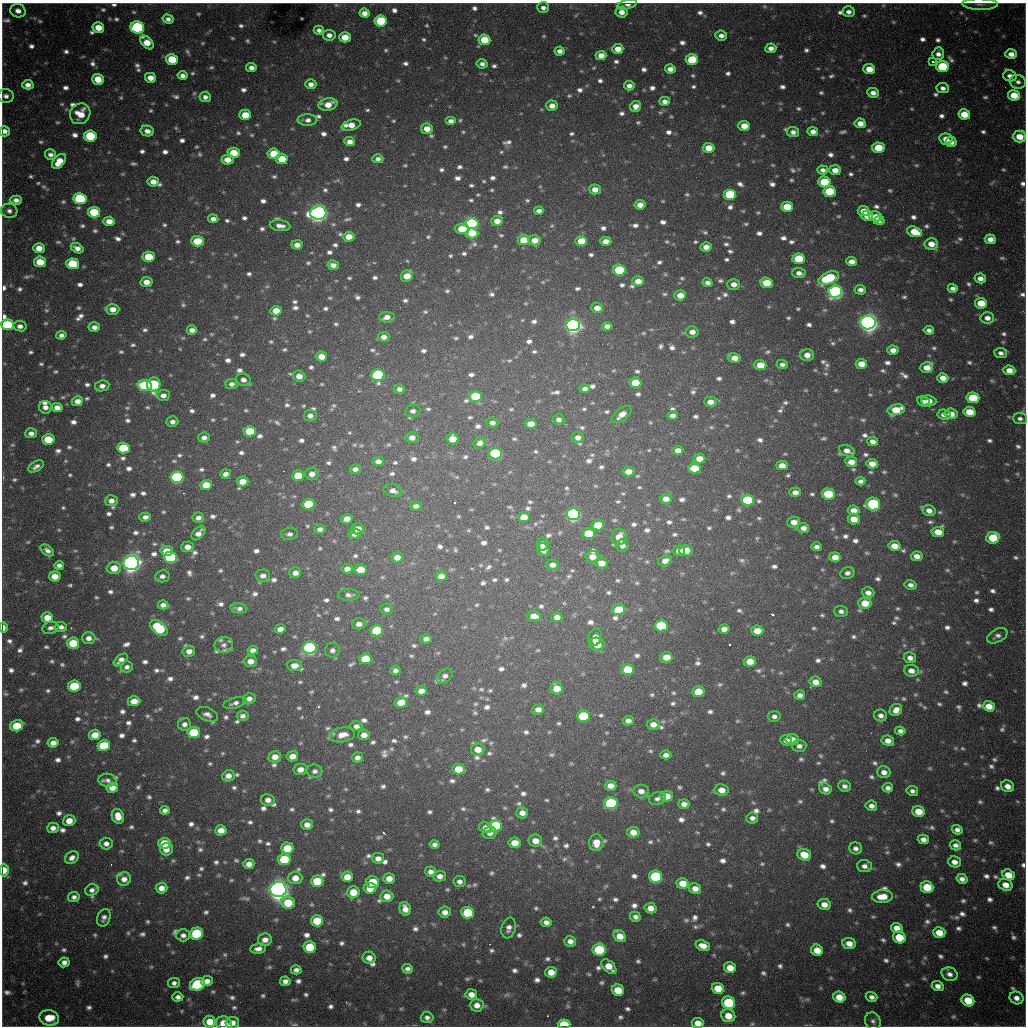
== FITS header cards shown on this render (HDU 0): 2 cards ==
NAXIS1  =                 1024 / length of data axis 1
NAXIS2  =                 1024 / length of data axis 2

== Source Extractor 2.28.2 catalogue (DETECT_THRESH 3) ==
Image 1024 x 1024 px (HDU 0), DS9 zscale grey, 1 PNG px = 1 image px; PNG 1028 x 1028 px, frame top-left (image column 1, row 1024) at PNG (2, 3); each listed source drawn as its Kron ellipse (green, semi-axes under 4 px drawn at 4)
Background 1100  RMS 27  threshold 80.1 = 3 sigma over >= 5 px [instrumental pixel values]
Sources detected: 1385; of the 1385, the 500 brightest by FLUX_AUTO listed and drawn (885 fainter detections omitted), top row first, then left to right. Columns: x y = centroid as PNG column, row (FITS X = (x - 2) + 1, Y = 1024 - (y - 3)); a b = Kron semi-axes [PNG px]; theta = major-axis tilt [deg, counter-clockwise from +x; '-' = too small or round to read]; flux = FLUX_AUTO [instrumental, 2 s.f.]
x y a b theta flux
980 4 17 5 -1 9.1e+03
627 5 10 4 14 8.9e+03
543 8 6 5 - 8.2e+03
18 11 8 6 -20 1.2e+04
621 12 6 5 - 1.5e+04
848 12 6 5 - 8.9e+03
364 13 5 4 - 1.3e+04
168 19 5 4 - 7.3e+03
381 21 6 5 - 1.1e+05
98 27 6 5 - 3.0e+04
137 27 7 6 - 3.1e+05
319 30 5 4 - 7.3e+03
329 35 6 5 - 1.1e+04
721 36 6 5 - 9.4e+03
345 37 6 5 - 3.1e+04
484 40 6 5 - 5.3e+04
147 43 8 5 -46 3.1e+04
771 48 5 4 - 1.1e+04
618 49 5 5 - 2.1e+04
559 51 5 4 - 9.5e+03
938 54 6 5 - 1.0e+04
1011 54 6 5 - 1.3e+04
601 55 5 4 - 1.7e+04
172 59 6 5 - 6.5e+04
692 60 6 5 - 9.0e+04
933 62 3 3 - 8.6e+03
482 64 5 4 - 7.6e+03
942 66 6 5 - 1.1e+05
251 68 5 4 - 9.6e+03
670 69 5 4 - 1.2e+04
869 69 6 5 - 2.7e+04
182 75 5 4 - 8.4e+03
1010 76 7 5 -13 9.9e+03
150 78 5 5 - 1.8e+04
98 79 6 5 - 3.5e+04
1018 82 8 7 - 7.8e+03
311 84 5 5 - 1.1e+04
28 85 5 4 - 1.1e+04
629 86 5 4 - 1.1e+04
943 88 6 5 - 8.0e+03
873 93 6 5 - 1.1e+04
1014 95 6 5 - 3.5e+04
6 96 8 7 - 8.5e+03
205 97 5 5 - 8.3e+03
665 101 5 4 - 9.6e+03
328 104 9 6 13 2.6e+04
552 106 6 5 - 1.4e+04
635 106 6 5 - 1.5e+04
80 114 11 10 - 3.3e+04
964 114 6 5 - 3.5e+04
245 115 6 5 - 3.6e+04
307 120 10 5 0 9.5e+03
451 121 5 4 - 9.4e+03
860 123 5 5 - 1.7e+04
351 125 10 5 15 2.0e+04
744 126 6 5 - 2.4e+04
427 129 6 5 - 2.1e+04
4 131 5 5 - 1.1e+04
147 131 7 5 -13 1.2e+04
813 131 5 4 - 1.0e+04
793 132 6 5 - 8.7e+03
90 136 6 5 - 1.2e+05
1019 136 6 6 - 3.1e+04
946 139 6 5 - 1.9e+04
350 142 5 4 - 1.2e+04
951 142 6 5 - 1.1e+04
709 148 6 5 - 3.1e+04
878 148 6 5 - 5.6e+04
234 153 6 5 - 5.1e+04
274 154 6 5 - 5.5e+04
50 155 5 5 - 8.1e+03
282 159 6 5 - 4.8e+04
378 159 5 4 - 7.2e+03
228 160 6 5 - 2.1e+04
59 162 8 5 50 2.9e+04
823 170 5 4 - 8.4e+03
835 170 5 5 - 1.7e+04
153 182 6 5 - 1.6e+04
824 182 6 5 - 7.6e+04
595 189 6 5 - 1.7e+04
830 191 6 5 - 9.6e+04
730 194 6 5 - 1.5e+05
80 199 6 5 - 1.9e+05
16 200 6 4 -3 9.1e+03
640 205 5 5 - 1.5e+04
787 207 6 5 - 4.4e+04
9 211 8 7 - 8.8e+03
539 211 5 4 - 8.5e+03
864 211 6 5 - 2.4e+04
94 212 6 5 - 8.7e+04
318 213 8 6 5 1.4e+06
867 216 5 5 - 2.6e+04
875 216 6 5 - 2.0e+04
213 219 5 4 - 9.7e+03
109 221 5 4 - 2.0e+04
497 221 6 5 - 1.8e+04
879 221 5 4 - 7.3e+03
472 224 6 5 - 3.4e+05
280 226 10 5 -7 1.2e+04
462 229 7 5 -3 4.7e+04
914 232 8 5 -17 4.1e+04
472 233 6 5 - 4.3e+04
349 237 5 5 - 2.4e+04
990 239 5 5 - 1.5e+04
524 240 6 5 - 4.1e+04
535 240 6 5 - 2.0e+04
197 241 6 5 - 5.7e+04
581 241 6 5 - 4.1e+04
606 241 5 4 - 1.8e+04
931 244 6 6 - 2.2e+04
297 245 5 4 - 1.3e+04
706 247 5 5 - 1.5e+04
39 248 6 5 - 2.2e+04
77 248 7 4 -29 1.1e+04
149 257 6 5 - 6.1e+04
799 259 6 5 - 9.3e+04
40 262 6 5 - 4.3e+04
851 262 5 4 - 1.4e+04
73 264 6 5 - 1.1e+05
333 265 6 5 - 1.0e+04
619 270 6 5 - 1.1e+05
799 273 7 5 -3 9.7e+03
407 276 6 5 - 2.9e+04
829 278 11 6 21 1.4e+05
980 278 6 5 - 1.2e+04
638 281 5 5 - 2.1e+04
146 282 6 5 - 1.8e+04
707 283 5 4 - 8.0e+03
766 283 6 5 - 4.6e+04
734 284 6 5 - 1.3e+04
953 288 5 4 - 7.7e+03
860 290 6 5 - 9.0e+03
835 292 7 6 - 7.7e+05
680 295 6 5 - 2.1e+04
981 303 6 5 - 4.3e+04
597 308 6 5 - 1.7e+04
113 309 6 5 - 1.8e+04
276 311 6 5 - 2.5e+04
387 317 8 5 -1 1.3e+04
987 318 7 5 -3 1.1e+04
868 322 7 7 - 1.5e+06
7 325 6 5 - 1.4e+05
573 325 7 6 - 1.0e+06
20 326 6 5 - 9.4e+03
607 326 5 4 - 1.1e+04
94 327 5 5 - 1.1e+04
192 330 5 4 - 1.1e+04
929 330 5 4 - 7.6e+03
692 332 6 5 - 1.3e+04
61 335 5 4 - 7.3e+03
384 337 6 5 - 1.2e+04
893 350 5 4 - 1.5e+04
1001 353 6 5 - 7.7e+03
807 355 7 6 - 1.6e+04
321 356 6 5 - 2.3e+04
734 358 6 5 - 1.8e+04
782 364 5 4 - 7.4e+03
861 364 6 5 - 2.7e+04
760 365 6 5 - 3.7e+04
927 368 6 5 - 2.2e+04
1009 370 6 5 - 1.9e+04
378 375 6 6 - 2.5e+05
299 376 6 5 - 1.7e+04
943 378 5 5 - 1.8e+04
243 380 7 6 - 1.0e+04
635 383 6 5 - 4.9e+04
154 384 7 6 - 1.9e+05
232 384 6 5 - 7.5e+03
102 386 7 5 8 1.0e+04
145 386 7 5 -7 1.9e+05
399 389 6 5 - 8.0e+03
585 389 5 4 - 8.1e+03
163 395 6 5 - 1.1e+04
475 397 6 5 - 1.0e+05
973 398 6 5 - 9.1e+04
77 401 6 5 - 1.3e+04
929 401 8 5 -6 1.7e+04
710 402 6 5 - 1.6e+04
924 402 6 5 - 7.5e+03
45 407 6 6 - 1.1e+04
57 407 5 4 - 1.4e+04
896 410 8 5 11 4.5e+04
413 411 7 6 - 8.5e+03
969 412 6 5 - 4.2e+04
951 414 6 5 - 2.0e+04
622 415 11 6 39 1.6e+04
944 415 6 5 - 9.3e+03
310 416 6 5 - 9.1e+03
672 416 5 4 - 9.5e+03
1020 418 7 5 -5 7.5e+03
559 419 6 5 - 7.5e+03
172 422 6 5 - 9.0e+03
492 423 6 5 - 7.7e+03
531 424 6 5 - 2.3e+04
250 431 6 5 - 6.6e+04
31 433 6 5 - 9.1e+03
578 437 6 5 - 1.0e+04
204 438 6 5 - 9.9e+03
412 438 6 5 - 1.3e+04
48 439 6 5 - 5.8e+04
453 439 6 5 - 3.1e+04
873 442 5 4 - 1.1e+04
480 443 6 5 - 1.0e+04
123 448 6 5 - 9.0e+04
678 450 5 4 - 1.4e+04
847 451 8 5 -23 1.4e+04
495 454 6 5 - 3.0e+05
699 459 6 5 - 2.1e+04
378 461 6 5 - 1.1e+04
851 462 6 5 - 1.8e+04
872 464 6 5 - 2.1e+04
36 466 9 5 30 8.1e+03
782 466 6 4 0 2.0e+04
694 468 6 5 - 4.5e+04
355 469 6 4 8 8.2e+03
628 472 6 4 2 2.1e+04
225 474 5 4 - 1.0e+04
312 474 7 6 - 1.4e+04
298 475 6 5 - 5.2e+04
177 477 6 5 - 2.9e+05
243 481 6 5 - 2.6e+04
860 481 5 4 - 7.4e+03
206 485 6 5 - 4.4e+04
393 491 9 6 -16 1.1e+04
795 492 6 4 -1 1.2e+04
828 494 6 5 - 9.1e+04
666 499 6 5 - 1.4e+04
747 500 6 5 - 1.2e+05
111 501 6 5 - 1.2e+04
308 504 6 5 - 9.1e+04
873 504 7 6 - 2.2e+05
416 506 6 4 7 8.4e+03
854 510 6 4 -7 1.8e+04
929 510 6 5 - 1.4e+04
573 514 7 6 - 5.1e+05
145 517 6 4 1 9.6e+03
524 517 6 5 - 2.6e+04
198 518 6 5 - 1.0e+04
347 519 6 5 - 1.6e+04
854 519 6 5 - 2.4e+04
794 522 6 5 - 1.6e+04
598 525 6 5 - 4.6e+04
803 528 6 5 - 1.1e+04
320 529 6 5 - 8.7e+03
358 529 6 5 - 1.6e+04
938 532 6 5 - 2.9e+04
198 533 8 5 44 1.3e+04
289 534 8 6 3 7.5e+03
354 534 6 5 - 8.7e+03
589 534 6 5 - 6.1e+04
619 537 8 7 - 2.5e+04
993 538 6 6 - 6.1e+04
542 544 6 6 - 8.7e+03
622 546 6 6 - 9.5e+03
894 546 6 5 - 2.4e+04
187 547 6 5 - 1.5e+04
816 547 5 4 - 8.1e+03
543 549 7 6 - 1.6e+04
47 550 7 5 -36 8.0e+03
167 551 6 5 - 3.4e+04
679 551 5 5 - 1.3e+04
686 551 6 5 - 4.0e+04
917 556 6 4 -6 1.4e+04
170 557 6 5 - 2.2e+05
397 557 6 5 - 1.8e+04
592 557 7 6 - 1.6e+04
835 557 5 5 - 2.0e+04
665 561 7 5 23 1.1e+04
131 563 8 7 - 1.5e+06
601 563 6 5 - 1.9e+04
59 565 5 4 - 7.7e+03
552 565 6 5 - 1.0e+04
114 568 7 6 - 2.7e+04
347 569 6 5 - 1.2e+04
361 570 6 5 - 3.4e+04
295 573 6 5 - 1.2e+04
847 573 7 6 - 8.5e+03
55 576 6 5 - 2.5e+04
162 576 7 6 - 9.5e+03
263 576 7 6 - 1.2e+04
441 576 5 5 - 2.0e+04
910 585 6 4 -12 8.3e+03
868 593 6 5 - 1.1e+04
349 595 11 6 -1 7.3e+03
865 603 6 5 - 3.5e+04
163 605 5 4 - 9.4e+03
239 608 8 5 -5 7.4e+03
387 609 6 5 - 8.0e+03
619 610 6 5 - 5.3e+04
841 611 7 5 -3 7.3e+03
534 616 7 5 -5 1.9e+04
47 617 6 5 - 2.7e+04
557 617 5 5 - 1.2e+04
359 624 7 5 2 1.2e+04
661 626 6 5 - 1.2e+05
3 627 5 3 - 1.1e+04
61 627 6 5 - 7.9e+03
50 628 8 6 16 7.6e+03
159 628 10 6 -39 1.2e+05
280 629 5 4 - 1.2e+04
724 629 5 4 - 1.3e+04
377 631 6 5 - 1.2e+05
757 631 6 5 - 2.9e+04
997 636 11 6 28 8.2e+03
595 637 9 6 69 1.4e+04
89 638 6 6 - 1.2e+04
426 639 5 4 - 9.4e+03
73 643 6 5 - 5.8e+04
597 644 7 6 - 2.6e+04
224 645 9 8 - 9.3e+03
310 648 7 6 - 5.3e+05
253 650 5 4 - 1.1e+04
332 650 7 7 - 8.1e+03
189 651 6 5 - 1.3e+04
666 657 6 5 - 2.8e+04
910 658 6 5 - 9.8e+03
365 659 6 5 - 5.9e+04
121 660 8 4 40 1.1e+04
251 661 6 5 - 1.5e+04
750 661 6 5 - 2.9e+04
294 666 8 5 -5 1.8e+04
127 667 6 5 - 7.3e+03
628 670 6 5 - 6.7e+04
395 671 5 5 - 8.3e+03
911 671 7 6 - 1.4e+04
445 676 9 6 40 8.8e+03
815 682 6 5 - 1.7e+04
74 686 6 5 - 1.1e+05
557 688 6 6 - 2.8e+04
421 691 6 5 - 1.6e+04
698 692 6 5 - 3.9e+04
800 695 5 5 - 9.7e+03
249 699 6 5 - 1.1e+04
134 701 6 5 - 1.9e+04
235 703 12 5 15 8.4e+03
401 703 6 5 - 3.8e+04
989 706 6 5 - 2.5e+04
538 709 6 5 - 1.3e+04
896 710 6 5 - 1.5e+04
207 714 11 6 -23 1.0e+04
881 715 6 6 - 9.0e+03
243 716 6 5 - 7.9e+03
583 716 6 5 - 8.9e+04
774 716 6 5 - 7.5e+03
628 721 5 5 - 1.1e+04
184 724 6 6 - 9.6e+03
653 724 6 5 - 1.7e+04
17 726 6 5 - 6.2e+04
356 726 6 5 - 8.2e+03
900 731 5 4 - 7.6e+03
194 733 6 5 - 9.6e+04
95 735 6 5 - 2.7e+04
342 735 13 7 10 2.2e+04
364 735 6 5 - 1.6e+04
792 739 7 5 -4 1.2e+04
786 740 6 5 - 1.1e+04
888 741 6 5 - 1.5e+04
53 743 5 5 - 1.3e+04
104 745 6 5 - 8.6e+04
799 746 7 6 - 8.3e+03
478 749 7 6 - 2.1e+04
666 755 5 4 - 9.7e+03
292 756 6 5 - 2.0e+04
275 757 6 5 - 1.8e+04
357 757 5 5 - 9.6e+03
300 769 7 5 9 1.6e+04
458 769 6 5 - 3.8e+04
315 771 8 6 -5 8.2e+03
884 772 6 6 - 1.2e+04
228 776 6 5 - 1.3e+04
107 780 9 6 -3 8.5e+03
611 786 6 5 - 1.7e+04
844 786 7 5 -17 8.0e+03
1007 786 7 5 -23 1.5e+04
112 788 6 5 - 1.9e+04
888 788 5 4 - 7.7e+03
825 789 6 5 - 1.1e+04
721 790 7 6 - 1.9e+04
641 791 7 6 - 1.2e+04
912 791 5 5 - 7.2e+03
667 796 6 5 - 2.5e+04
657 799 8 6 16 7.2e+03
268 800 7 6 - 1.2e+04
611 803 7 6 - 2.5e+05
684 804 5 5 - 1.2e+04
871 806 6 5 - 9.4e+03
165 810 5 4 - 7.5e+03
919 812 6 5 - 3.7e+04
522 813 6 5 - 1.4e+04
118 816 7 6 - 2.4e+04
752 818 6 5 - 9.2e+03
69 821 6 5 - 2.2e+04
307 825 6 5 - 1.5e+04
496 826 6 6 - 1.5e+05
485 827 6 5 - 1.2e+04
53 828 6 5 - 1.1e+04
221 830 6 5 - 1.9e+04
957 830 5 4 - 9.0e+03
633 832 6 5 - 1.9e+04
490 833 7 6 - 9.6e+03
923 839 5 4 - 1.1e+04
535 841 7 6 - 1.9e+04
106 843 6 6 - 9.9e+03
164 843 6 5 - 5.1e+04
515 843 6 5 - 2.6e+04
596 843 8 7 - 2.8e+04
434 844 5 4 - 7.5e+03
955 845 5 5 - 8.2e+03
287 848 6 5 - 5.2e+04
856 848 6 6 - 8.1e+03
166 849 6 6 - 1.6e+04
804 855 7 6 - 3.8e+04
72 858 7 5 35 1.0e+04
378 858 6 5 - 1.2e+04
284 859 6 6 - 7.4e+04
954 862 6 5 - 1.3e+04
249 864 5 5 - 1.5e+04
864 866 7 6 - 1.0e+04
4 870 6 5 - 2.4e+04
430 872 5 5 - 9.9e+03
1008 875 6 5 - 3.2e+04
439 876 6 5 - 1.2e+04
347 877 6 5 - 2.6e+04
656 877 6 6 - 1.8e+05
295 878 7 6 - 2.1e+04
124 879 7 6 - 1.3e+04
389 879 5 5 - 2.0e+04
962 879 6 5 - 9.6e+03
317 881 6 5 - 6.0e+04
459 881 6 5 - 9.2e+03
373 882 6 6 - 5.9e+04
682 883 6 5 - 2.9e+04
1005 885 7 6 - 2.0e+04
927 887 6 6 - 5.3e+04
161 888 6 5 - 1.6e+04
370 888 6 5 - 2.8e+04
278 889 8 7 - 1.9e+06
695 889 6 5 - 1.6e+04
92 890 7 5 19 8.1e+03
353 892 6 6 - 3.4e+04
387 896 6 6 - 1.9e+04
74 897 6 5 - 7.2e+03
882 897 10 6 4 2.9e+04
288 903 7 6 - 6.1e+04
824 904 7 5 -13 1.6e+04
651 908 6 5 - 1.7e+04
405 909 7 5 -72 1.6e+04
445 912 6 5 - 1.4e+04
468 912 6 6 - 9.7e+04
635 917 5 5 - 8.1e+03
104 918 9 6 67 8.5e+03
317 921 6 5 - 5.7e+04
546 922 5 4 - 9.5e+03
509 928 10 7 74 1.1e+04
897 928 6 5 - 1.9e+04
939 932 6 5 - 2.8e+04
197 933 6 6 - 1.5e+05
183 935 7 6 - 8.8e+03
620 936 7 5 -47 2.4e+04
899 937 6 6 - 5.5e+04
265 940 7 6 - 1.4e+04
570 941 6 5 - 1.3e+04
849 944 7 5 -9 1.7e+04
703 946 7 5 -19 1.8e+04
310 947 6 6 - 7.0e+04
258 949 8 5 9 1.1e+04
599 950 6 6 - 1.4e+05
817 950 6 5 - 2.5e+04
369 958 6 6 - 1.5e+04
64 962 5 5 - 9.8e+03
609 967 9 5 -43 2.8e+04
730 968 6 5 - 2.6e+04
407 969 5 5 - 7.3e+03
296 970 5 4 - 7.9e+03
551 972 6 5 - 2.4e+04
950 974 8 6 -24 9.8e+03
207 981 6 5 - 1.2e+04
285 981 5 5 - 9.2e+03
174 983 6 5 - 7.2e+03
198 984 7 6 - 2.2e+05
938 986 6 5 - 1.2e+04
718 988 6 5 - 4.1e+04
618 990 6 5 - 4.1e+04
471 994 6 5 - 1.6e+04
178 997 5 4 - 8.3e+03
839 997 6 5 - 2.8e+04
872 997 6 5 - 8.0e+03
1017 998 7 6 - 1.2e+04
968 1000 6 5 - 4.5e+04
729 1003 7 6 - 1.7e+05
477 1005 7 6 - 1.4e+04
728 1016 7 6 - 2.8e+04
427 1017 6 5 - 8.0e+03
49 1018 10 7 -13 4.3e+04
873 1021 9 7 -64 7.4e+03
210 1022 6 6 - 3.0e+04
224 1023 8 6 -14 3.0e+04
232 1023 7 6 - 1.4e+04
698 1023 6 5 - 1.9e+04
564 1024 6 4 -2 6.7e+04
At the frame edge (FLAGS 8, measured only in part): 9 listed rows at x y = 980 4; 627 5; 4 131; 7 325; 3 627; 4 870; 224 1023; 698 1023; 564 1024
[885 fainter detections neither listed nor drawn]

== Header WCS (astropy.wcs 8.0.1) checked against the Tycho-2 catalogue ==
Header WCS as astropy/WCSLIB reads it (CRVAL/CRPIX/CD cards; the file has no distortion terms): RA---TAN/DEC--TAN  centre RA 19:04:13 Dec -20:34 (286.05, -20.56 deg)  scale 1.18 arcsec/px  FOV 20.1' x 20.2'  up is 0 deg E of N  parity flipped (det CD > 0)
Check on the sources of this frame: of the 60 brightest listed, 16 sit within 2.0 arcsec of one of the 22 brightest Tycho-2 stars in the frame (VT <= 11.99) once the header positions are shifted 0.18 arcsec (0.18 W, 0.04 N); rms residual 0.69 arcsec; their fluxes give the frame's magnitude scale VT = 25.11 - 2.5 log10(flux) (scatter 0.28 mag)
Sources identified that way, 16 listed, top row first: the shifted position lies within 2.0 arcsec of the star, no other Tycho-2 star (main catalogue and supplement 1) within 4.0 arcsec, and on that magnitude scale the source's flux lands within +1.5 / -3 mag of the star's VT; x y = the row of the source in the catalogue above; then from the Tycho-2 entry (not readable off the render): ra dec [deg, ICRS J2000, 3 dp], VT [Tycho-2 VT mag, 2 dp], TYC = Tycho-2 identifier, HIP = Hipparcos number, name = IAU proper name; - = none
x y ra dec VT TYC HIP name
137 27 285.922 -20.401 11.84 6290-1553-1 - -
90 136 285.906 -20.437 11.70 6290-1190-1 - -
80 199 285.902 -20.457 11.63 6290-1914-1 - -
472 224 286.039 -20.466 11.64 6291-2563-1 - -
835 292 286.166 -20.490 11.06 6291-1861-1 - -
868 322 286.177 -20.500 9.72 6291-280-1 - -
573 325 286.074 -20.500 10.56 6291-2482-1 - -
378 375 286.006 -20.516 11.38 6291-2555-1 - -
177 477 285.935 -20.549 11.40 6290-1670-1 - -
573 514 286.074 -20.562 10.72 6291-940-1 - -
131 563 285.919 -20.577 9.38 6290-1734-1 - -
310 648 285.981 -20.605 11.19 6290-1602-1 - -
611 803 286.086 -20.657 11.94 6295-2470-1 - -
656 877 286.102 -20.681 11.90 6295-452-1 - -
278 889 285.970 -20.684 9.47 6294-85-1 - -
599 950 286.082 -20.705 11.99 6295-205-1 - -